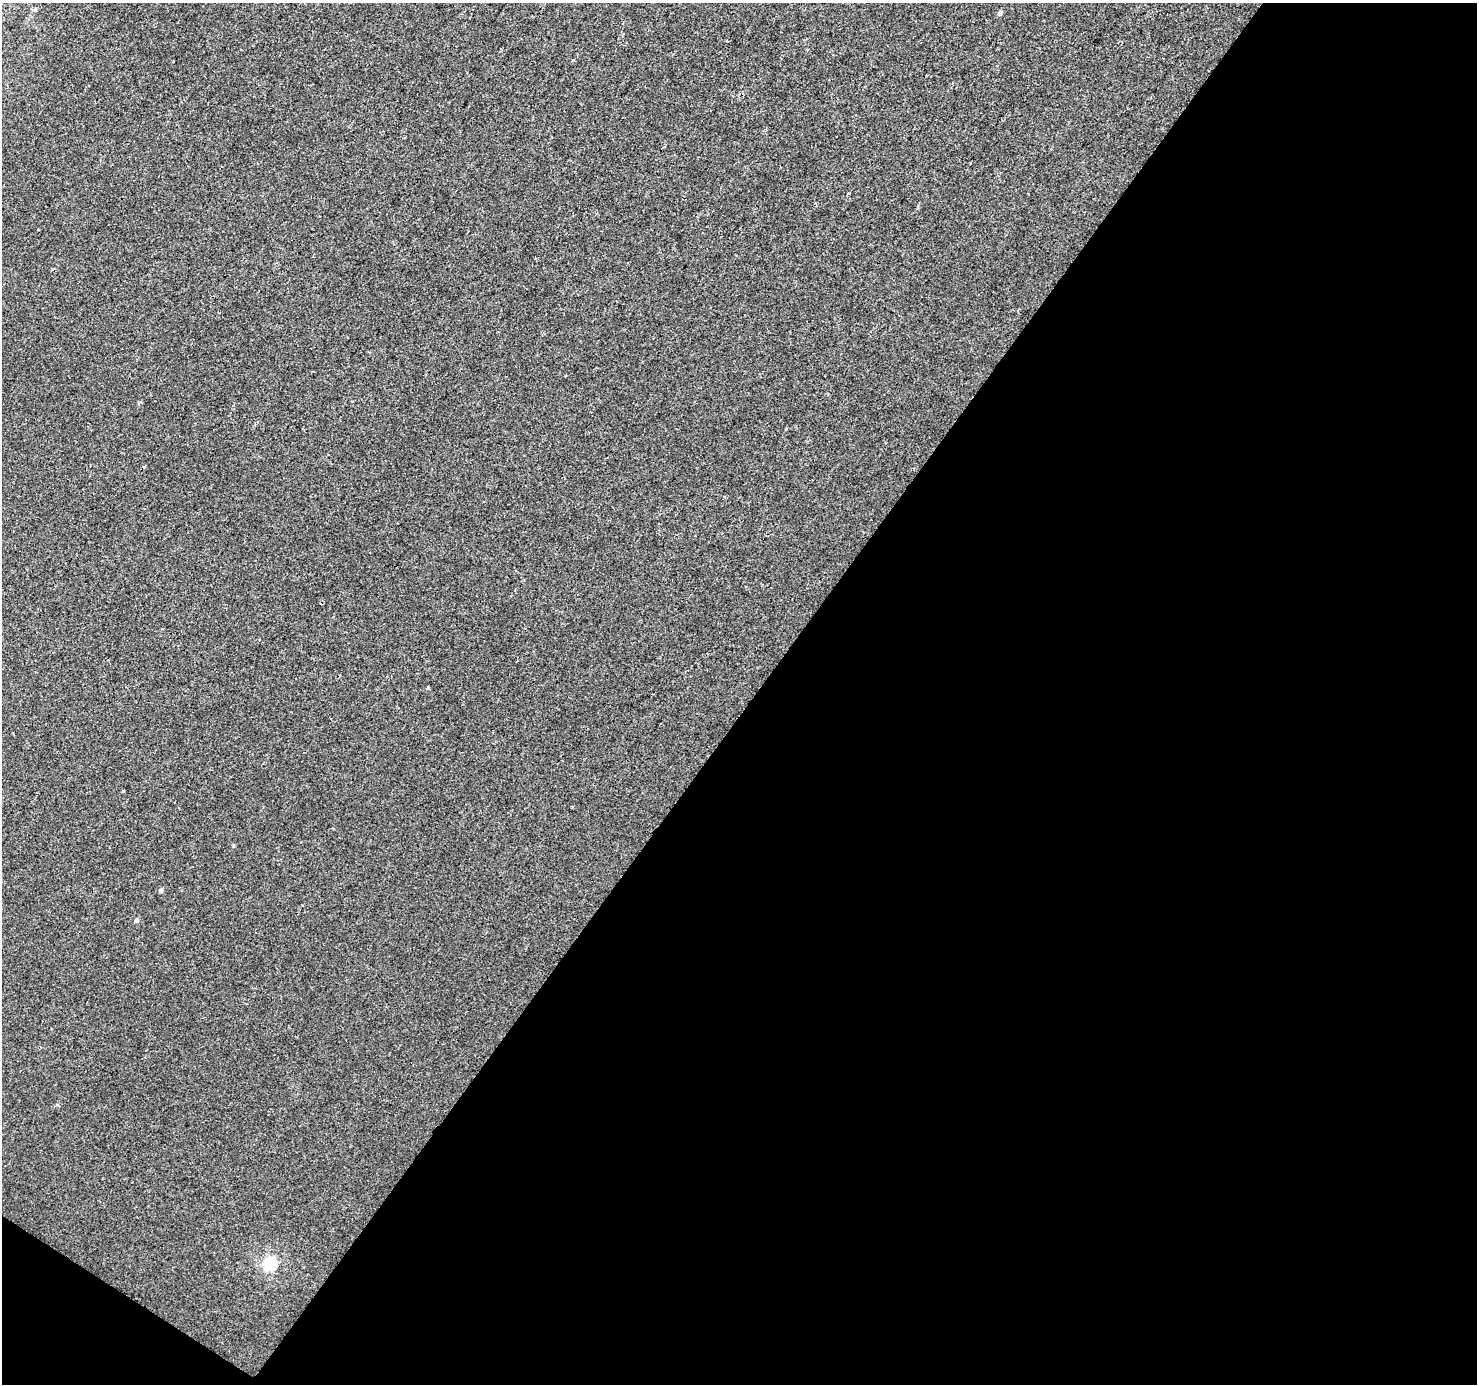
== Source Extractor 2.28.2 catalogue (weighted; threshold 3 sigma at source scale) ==
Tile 4 of 2 x 2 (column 2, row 2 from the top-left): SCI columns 1477-2951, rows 98-1479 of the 2951 x 2977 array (HDU 1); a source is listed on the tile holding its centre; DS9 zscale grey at full resolution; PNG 1479 x 1386 px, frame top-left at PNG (2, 3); no overlay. Shown black and unused: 50% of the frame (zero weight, under 2 of 3 exposures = <1% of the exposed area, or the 3 px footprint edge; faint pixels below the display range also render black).
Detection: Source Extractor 2.28.2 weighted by HDU 2 'WHT'; one run over the whole footprint, this tile lists its part. Background -2.54e-04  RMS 0.0045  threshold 0.0201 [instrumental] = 3 sigma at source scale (4.5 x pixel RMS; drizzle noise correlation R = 1.50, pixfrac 1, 0.0396/0.0396 arcsec/px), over >= 5 px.
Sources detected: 6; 1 cosmic-ray / hot-pixel residue — not listed; the other 5 listed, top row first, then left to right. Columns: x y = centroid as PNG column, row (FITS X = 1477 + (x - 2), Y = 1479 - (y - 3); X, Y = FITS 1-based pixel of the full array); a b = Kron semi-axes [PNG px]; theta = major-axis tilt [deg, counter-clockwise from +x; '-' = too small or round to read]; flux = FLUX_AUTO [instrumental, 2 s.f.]
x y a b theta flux
999 13 6 4 56 1.1
727 41 3 3 - 0.49
161 890 5 4 - 1.2
136 920 6 5 - 1.2
270 1263 6 6 - 63